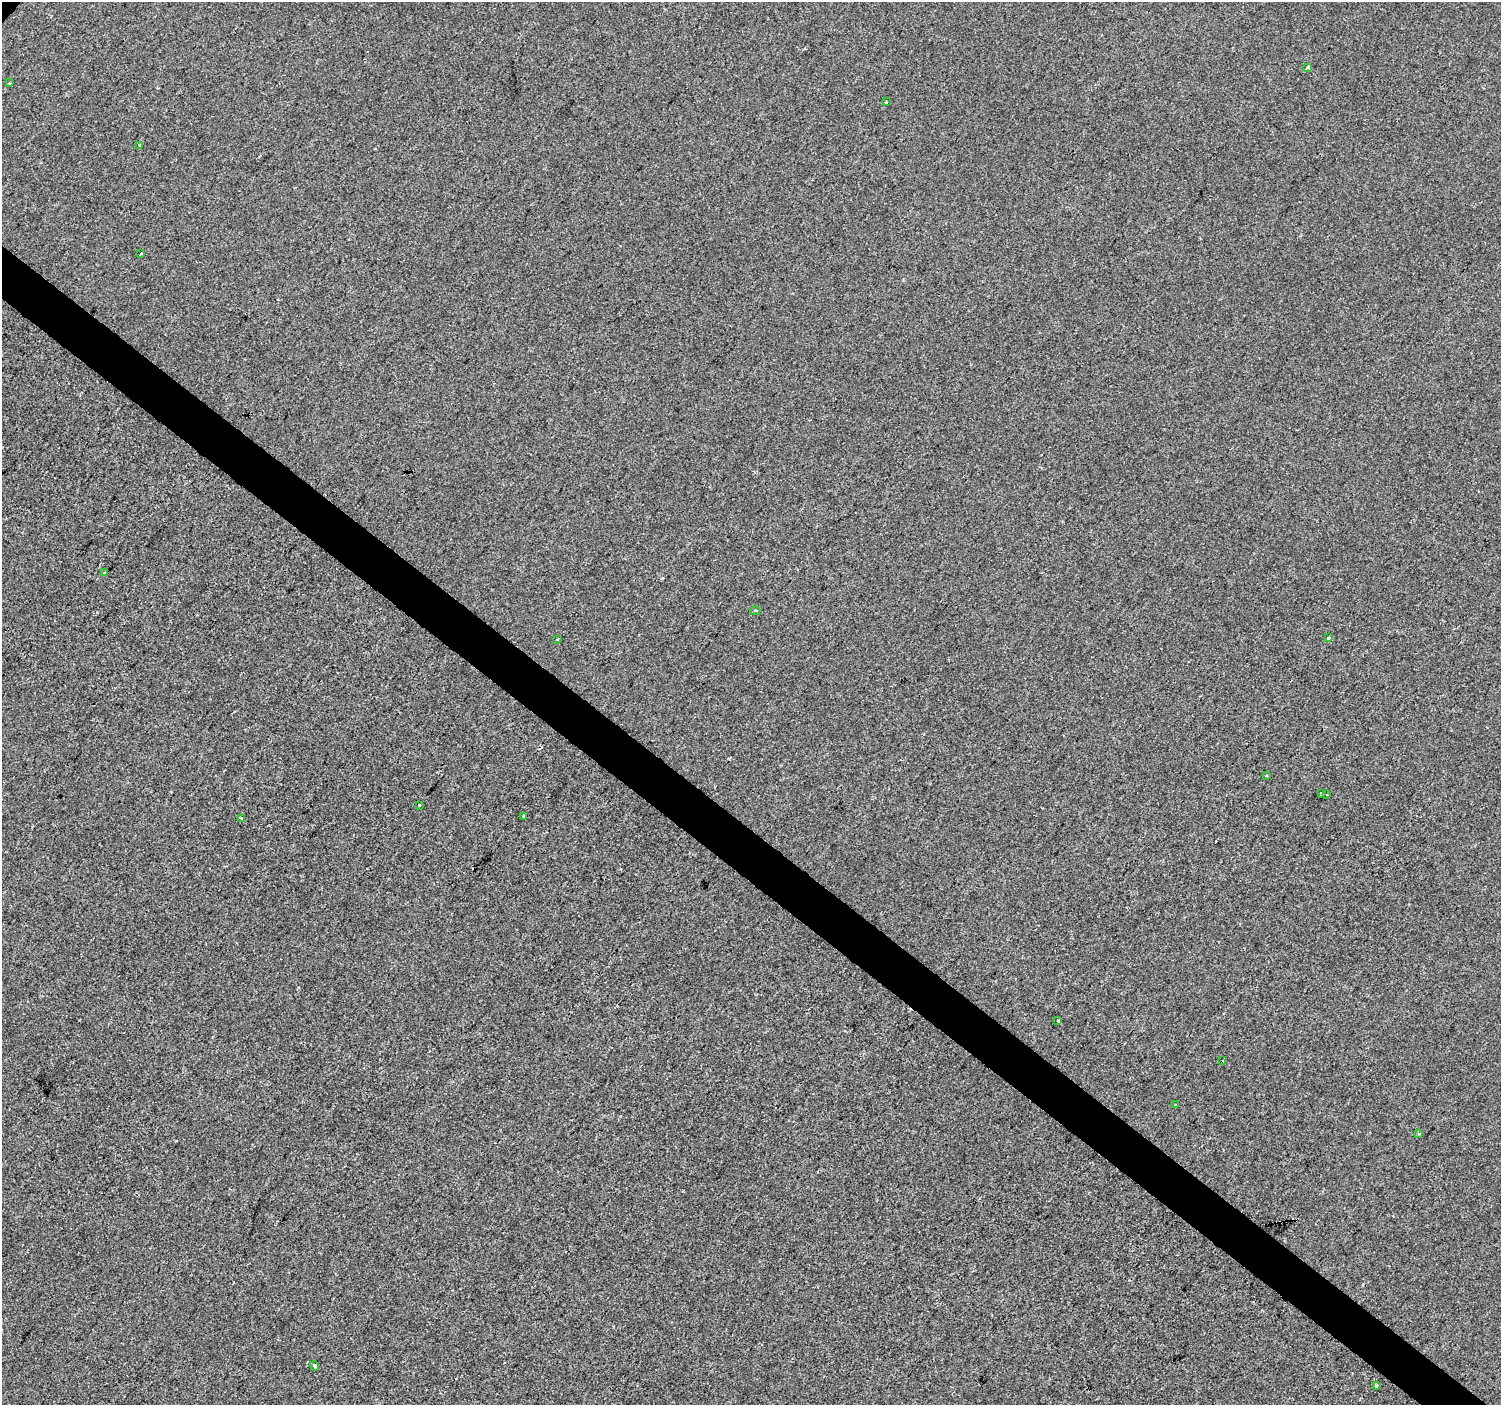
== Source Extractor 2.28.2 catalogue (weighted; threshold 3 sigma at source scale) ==
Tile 6 of 4 x 4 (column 2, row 2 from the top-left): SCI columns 1506-3004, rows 3047-4449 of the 6003 x 6025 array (HDU 1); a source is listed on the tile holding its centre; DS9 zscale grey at full resolution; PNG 1503 x 1407 px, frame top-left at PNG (2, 2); each listed source drawn as its Kron ellipse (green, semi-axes under 4 px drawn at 4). Shown black and unused: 4% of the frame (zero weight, under 2 of 3 exposures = <1% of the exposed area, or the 3 px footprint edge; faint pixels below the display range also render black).
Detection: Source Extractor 2.28.2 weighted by HDU 2 'WHT'; one run over the whole footprint, this tile lists its part. Background -2.46e-04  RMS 0.0042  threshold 0.0187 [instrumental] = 3 sigma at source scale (4.5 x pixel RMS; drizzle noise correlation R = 1.50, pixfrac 1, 0.0396/0.0396 arcsec/px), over >= 5 px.
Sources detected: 21; all 21 listed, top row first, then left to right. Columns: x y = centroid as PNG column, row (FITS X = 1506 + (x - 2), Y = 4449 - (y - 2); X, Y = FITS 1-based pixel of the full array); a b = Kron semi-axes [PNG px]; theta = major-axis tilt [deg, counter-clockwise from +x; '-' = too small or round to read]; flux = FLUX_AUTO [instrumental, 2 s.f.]
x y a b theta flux
1308 67 4 4 - 1.4
9 83 3 3 - 0.35
886 102 3 3 - 0.68
140 145 3 3 - 1
141 253 3 3 - 1.8
105 573 3 3 - 1.4
755 611 5 3 - 0.79
1329 638 3 3 - 2.9
557 639 3 2 - 0.47
1267 776 3 2 - 0.41
1322 793 4 3 - 9.7
1327 795 3 2 - 0.72
419 805 3 2 - 0.9
523 816 3 2 - 0.38
241 818 3 2 - 0.39
1058 1020 3 3 - 0.52
1222 1061 3 3 - 0.61
1176 1105 3 3 - 1
1419 1133 4 3 - 0.47
314 1366 5 3 - 0.55
1376 1386 3 3 - 0.96